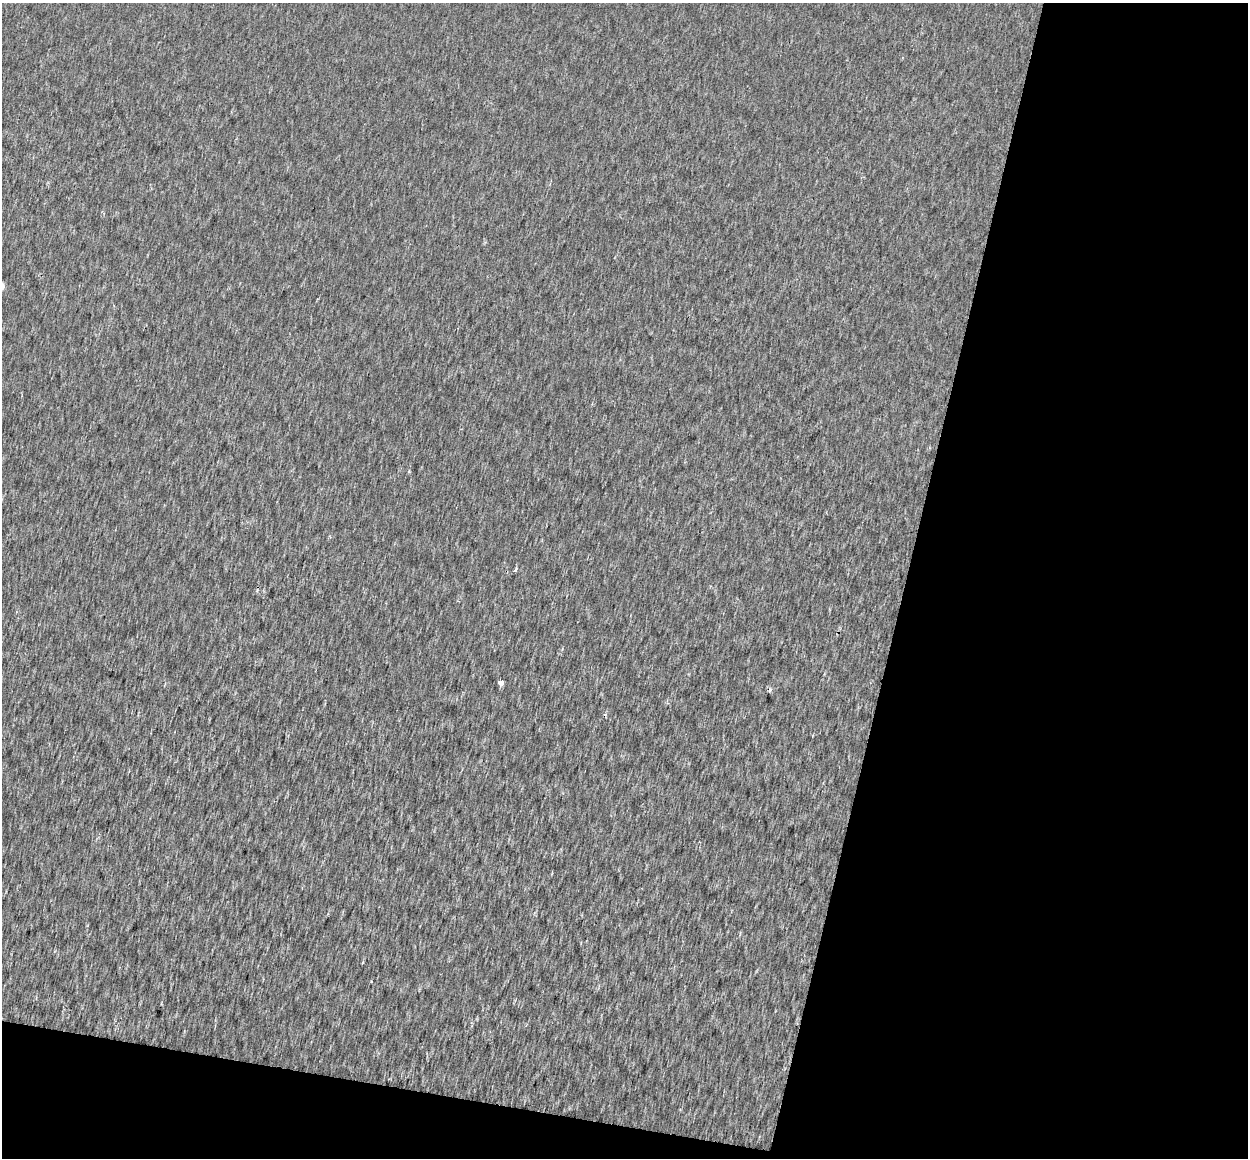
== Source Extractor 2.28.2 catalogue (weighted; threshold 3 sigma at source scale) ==
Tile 4 of 2 x 2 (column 2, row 2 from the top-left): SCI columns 1247-2492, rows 131-1286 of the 2503 x 2587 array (HDU 1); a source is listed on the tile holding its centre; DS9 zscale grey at full resolution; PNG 1250 x 1160 px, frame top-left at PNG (2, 3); no overlay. Shown black and unused: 31% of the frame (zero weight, under 2 of 3 exposures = <1% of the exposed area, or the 3 px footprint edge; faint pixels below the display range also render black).
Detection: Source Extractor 2.28.2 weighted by HDU 2 'WHT'; one run over the whole footprint, this tile lists its part. Background 0.00127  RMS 0.0052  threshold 0.0235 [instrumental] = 3 sigma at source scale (4.5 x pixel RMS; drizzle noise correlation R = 1.50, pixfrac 1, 0.0396/0.0396 arcsec/px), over >= 5 px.
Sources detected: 4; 1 cosmic-ray / hot-pixel residue — not listed; the other 3 listed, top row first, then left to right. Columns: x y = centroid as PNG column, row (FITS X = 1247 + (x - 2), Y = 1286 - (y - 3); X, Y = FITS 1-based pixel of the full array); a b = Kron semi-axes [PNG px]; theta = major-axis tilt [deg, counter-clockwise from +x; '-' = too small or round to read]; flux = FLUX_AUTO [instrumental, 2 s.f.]
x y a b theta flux
2 287 5 4 - 2.2
515 570 6 3 39 0.88
501 682 5 4 - 9.6
Isophote crosses this tile's border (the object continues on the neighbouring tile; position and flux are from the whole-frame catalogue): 1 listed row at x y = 2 287